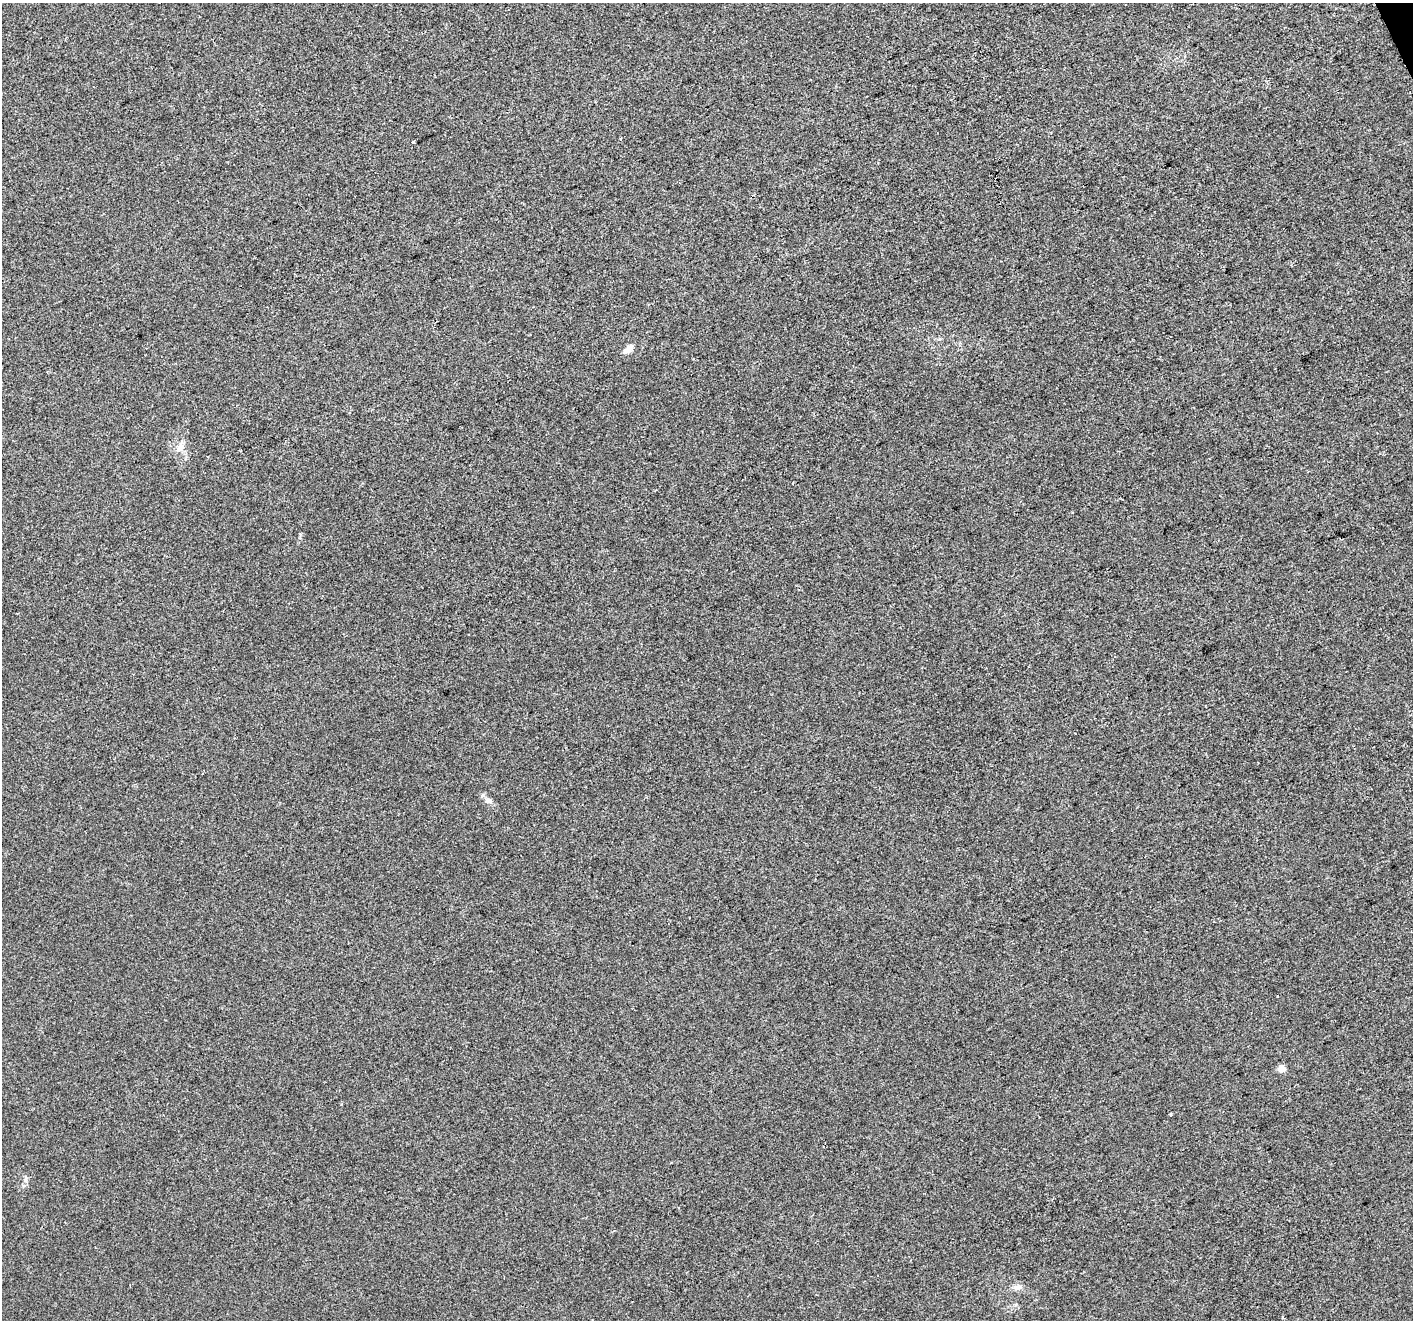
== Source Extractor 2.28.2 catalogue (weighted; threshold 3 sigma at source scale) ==
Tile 10 of 4 x 4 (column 2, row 3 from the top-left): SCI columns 1413-2823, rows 1463-2780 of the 5644 x 5504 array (HDU 1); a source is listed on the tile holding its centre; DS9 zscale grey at full resolution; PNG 1415 x 1322 px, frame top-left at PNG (2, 3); no overlay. Shown black and unused: <1% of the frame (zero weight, under 2 of 3 exposures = <1% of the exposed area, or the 3 px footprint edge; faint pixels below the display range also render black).
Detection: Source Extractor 2.28.2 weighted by HDU 2 'WHT'; one run over the whole footprint, this tile lists its part. Background -3.68e-04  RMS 0.0056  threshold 0.0253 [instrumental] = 3 sigma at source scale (4.5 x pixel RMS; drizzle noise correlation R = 1.50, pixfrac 1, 0.0396/0.0396 arcsec/px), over >= 5 px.
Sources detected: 8; all 8 listed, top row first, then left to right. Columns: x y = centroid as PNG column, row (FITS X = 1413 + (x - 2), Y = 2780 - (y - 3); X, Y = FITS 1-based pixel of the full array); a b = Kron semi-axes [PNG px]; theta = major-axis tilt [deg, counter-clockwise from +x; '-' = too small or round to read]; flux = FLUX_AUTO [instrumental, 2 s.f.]
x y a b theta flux
413 142 3 3 - 1.5
629 349 12 6 43 4.3
180 448 15 7 51 3.3
488 801 8 6 -7 2.3
1281 1069 5 4 - 9.7
1170 1114 3 3 - 2.5
26 1179 11 4 -86 1.5
1017 1287 12 8 17 3